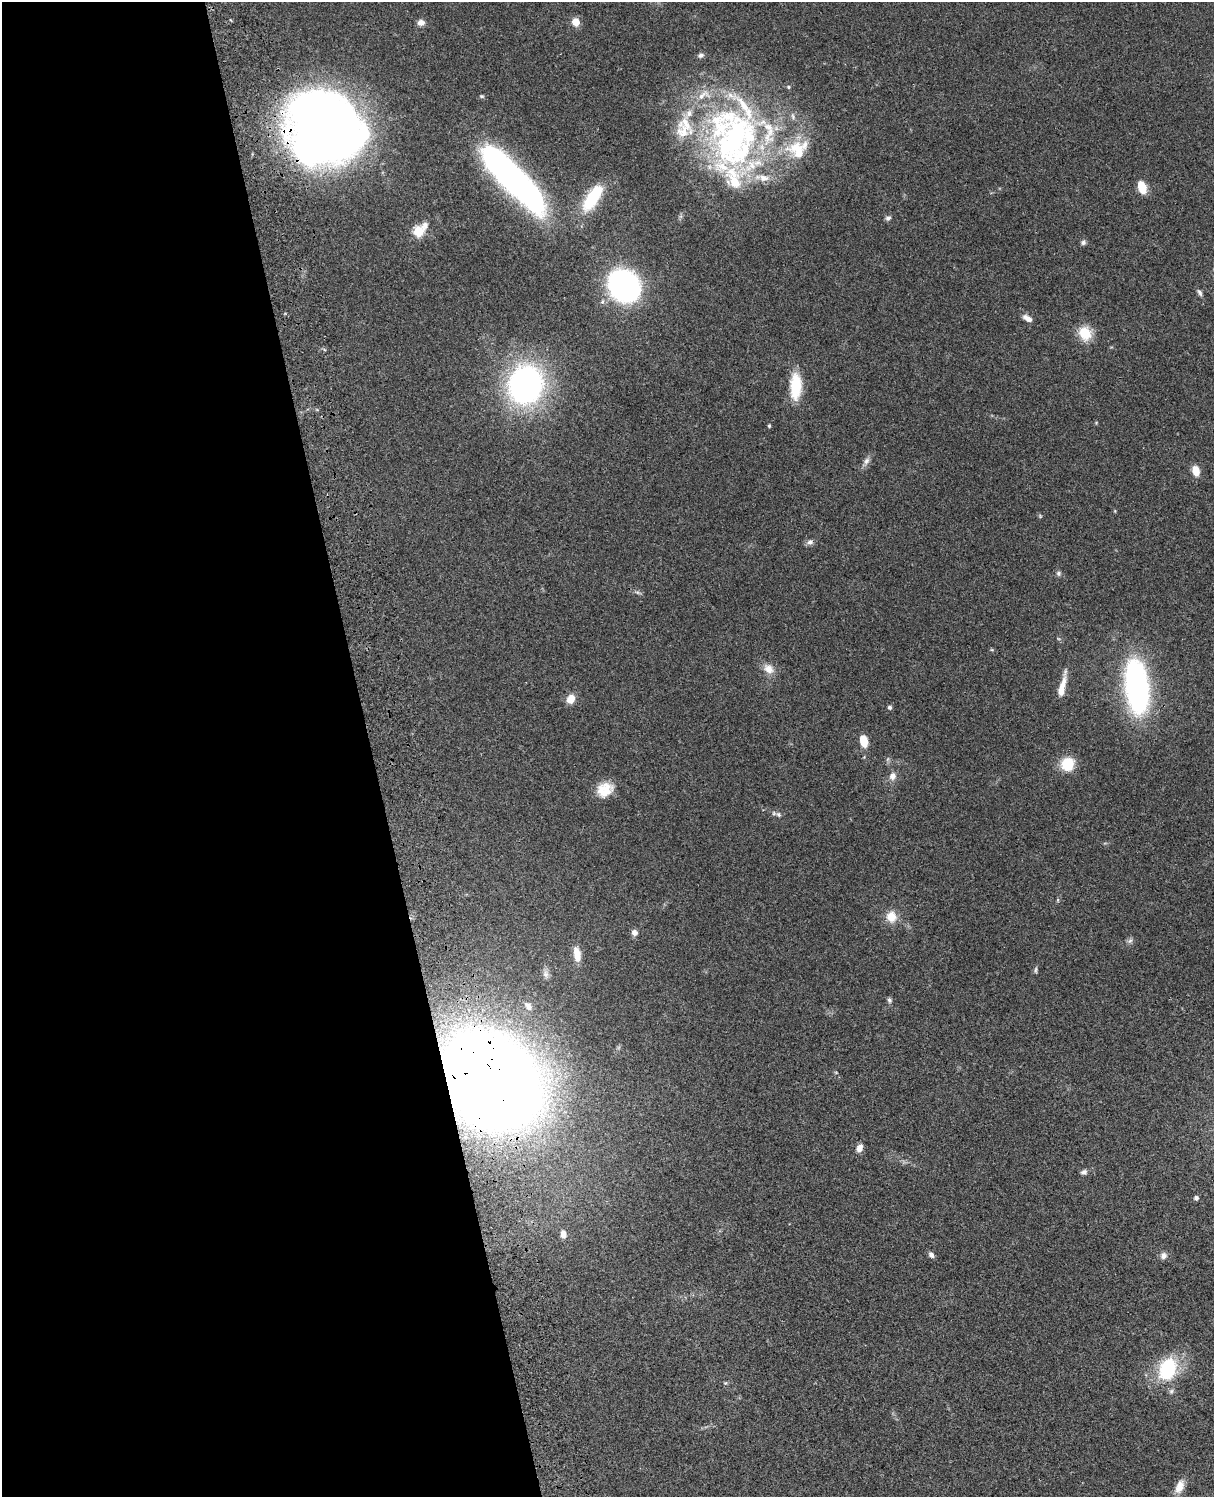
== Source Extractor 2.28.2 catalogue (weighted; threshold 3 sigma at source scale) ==
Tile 5 of 4 x 3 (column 1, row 2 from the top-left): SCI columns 121-1332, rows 1773-3267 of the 5087 x 4926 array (HDU 1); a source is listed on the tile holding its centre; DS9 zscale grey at full resolution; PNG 1216 x 1499 px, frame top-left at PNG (2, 2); no overlay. Shown black and unused: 31% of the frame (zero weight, under 3 of 4 exposures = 6% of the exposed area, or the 3 px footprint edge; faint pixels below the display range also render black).
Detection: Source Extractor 2.28.2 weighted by HDU 2 'WHT'; one run over the whole footprint, this tile lists its part. Background 0.0873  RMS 0.0061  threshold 0.0274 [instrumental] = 3 sigma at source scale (4.5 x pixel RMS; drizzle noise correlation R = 1.50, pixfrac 1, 0.05/0.05 arcsec/px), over >= 5 px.
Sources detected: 67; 13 inside a brighter listed object's ellipse — not listed separately; the other 54 listed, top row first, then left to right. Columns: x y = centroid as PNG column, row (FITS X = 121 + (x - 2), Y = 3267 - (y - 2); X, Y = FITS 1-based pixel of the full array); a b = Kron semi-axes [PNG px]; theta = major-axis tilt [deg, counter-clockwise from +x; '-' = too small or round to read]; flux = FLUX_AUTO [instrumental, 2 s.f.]
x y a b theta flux
421 22 8 7 - 3.1
576 22 5 5 - 15
701 55 7 6 - 1.8
482 96 6 4 -19 0.81
324 129 59 56 -52 680
735 141 91 54 74 190
796 148 32 17 6 21
510 175 77 18 -47 300
1142 187 12 7 -71 12
592 198 34 13 57 30
888 218 8 6 17 1.5
419 231 7 5 44 43
1083 242 7 6 - 1.5
624 286 21 18 -47 200
1200 293 10 5 -63 1.7
1027 318 13 7 -31 3.3
1085 333 14 11 -63 16
525 384 35 30 71 170
796 386 32 13 89 20
769 426 4 3 - 0.87
866 461 11 7 58 2.7
1196 471 10 7 -75 7
810 542 8 7 - 2.3
1058 573 7 7 - 1.5
637 592 7 4 -18 1.1
768 669 15 11 -33 6.1
1062 686 32 7 77 8.3
1137 686 32 13 -83 240
571 699 9 7 60 7.2
890 707 4 4 - 1.5
864 741 11 7 -77 11
1067 764 14 13 - 16
892 776 10 8 71 3.7
605 790 20 16 26 12
779 815 7 6 - 1.6
891 917 12 11 - 8.6
634 932 7 7 - 2.6
1130 941 9 6 48 1.7
577 954 18 8 -81 7.6
1036 970 10 4 89 1.1
546 974 12 8 -82 3.1
889 1000 7 5 -65 1.4
528 1006 12 8 -61 3.4
836 1073 5 3 - 0.57
491 1081 62 48 -41 1400
859 1148 10 6 69 3.8
1084 1172 7 6 - 1.9
1196 1198 5 5 - 1.5
563 1234 8 6 -83 4
931 1255 8 5 -55 2
1163 1256 9 8 - 2.5
1167 1369 22 16 69 42
725 1383 5 4 - 0.73
1180 1486 17 9 69 6.3
Overlapping masked pixels (flux is a lower limit): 2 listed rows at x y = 324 129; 491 1081